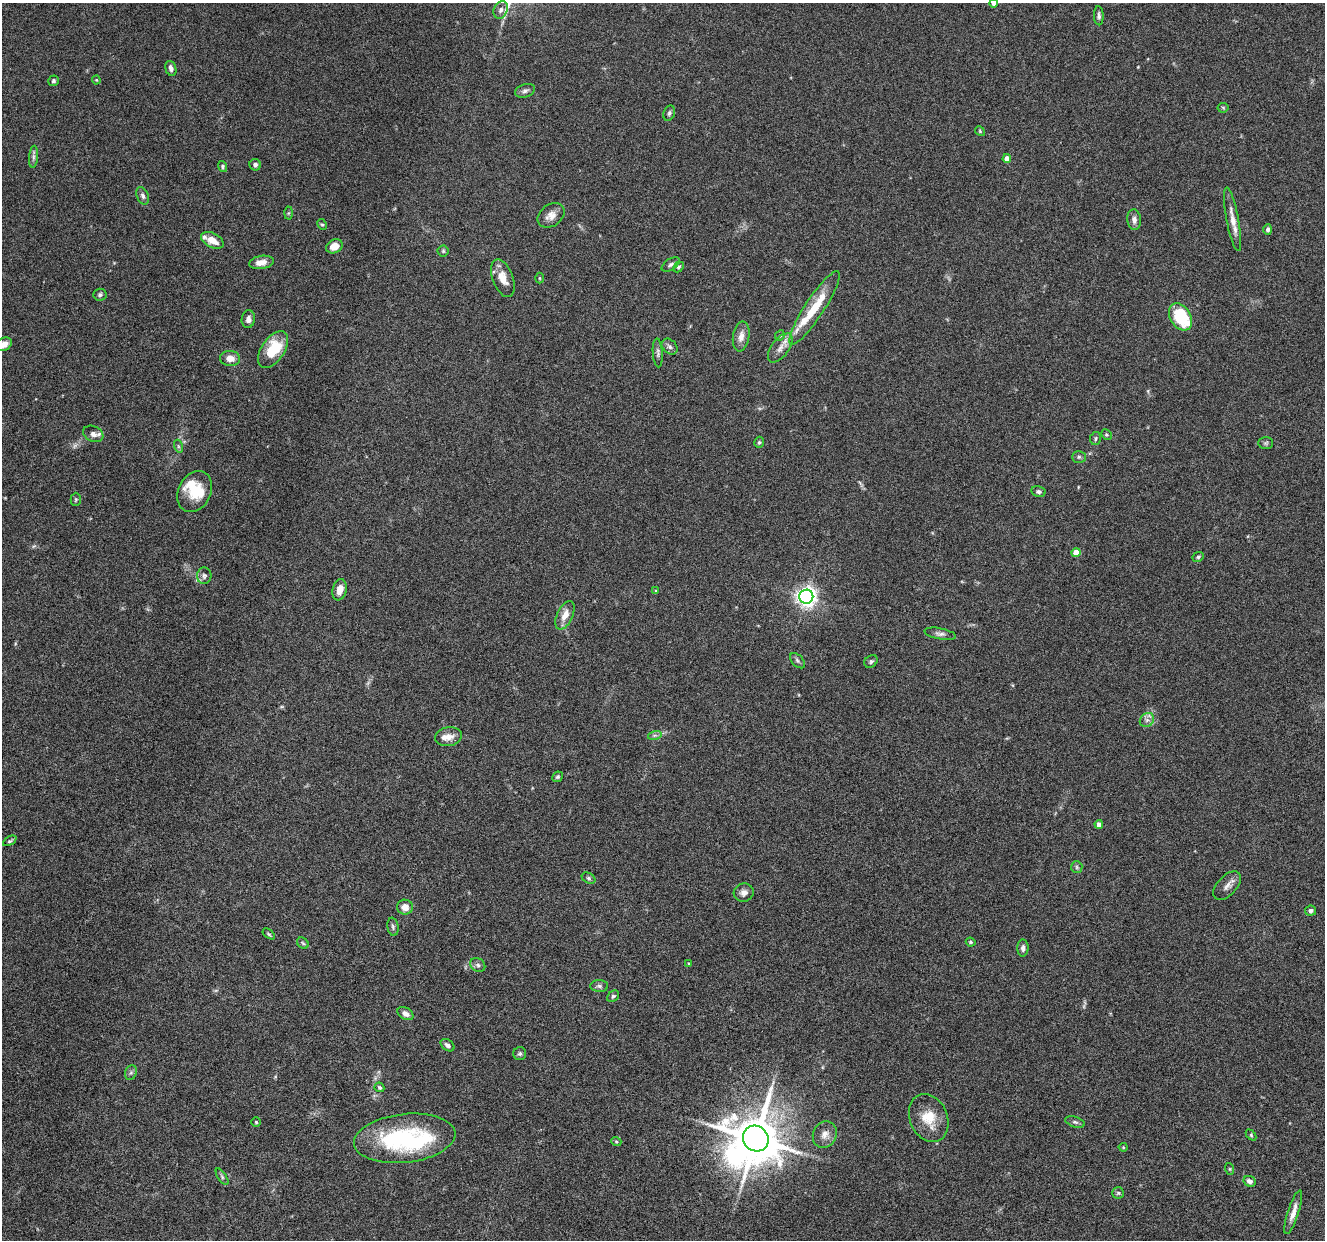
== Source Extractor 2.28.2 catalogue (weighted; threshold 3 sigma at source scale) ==
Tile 7 of 4 x 4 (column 3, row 2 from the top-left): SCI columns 2652-3974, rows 2740-3977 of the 5302 x 5350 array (HDU 1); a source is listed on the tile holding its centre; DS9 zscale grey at full resolution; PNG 1327 x 1242 px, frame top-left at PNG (2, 3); each listed source drawn as its Kron ellipse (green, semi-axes under 4 px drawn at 4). Nothing masked; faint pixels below the display range render black.
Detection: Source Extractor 2.28.2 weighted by HDU 2 'WHT'; one run over the whole footprint, this tile lists its part. Background 0.0882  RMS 0.0047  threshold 0.0192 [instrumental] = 3 sigma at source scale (4.09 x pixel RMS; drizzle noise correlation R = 1.36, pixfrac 0.8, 0.05/0.05 arcsec/px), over >= 5 px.
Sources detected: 111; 2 too faint to see at this stretch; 3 inside a brighter object's white glare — neither listed nor drawn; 5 inside a brighter listed object's ellipse — not listed separately; the other 101 listed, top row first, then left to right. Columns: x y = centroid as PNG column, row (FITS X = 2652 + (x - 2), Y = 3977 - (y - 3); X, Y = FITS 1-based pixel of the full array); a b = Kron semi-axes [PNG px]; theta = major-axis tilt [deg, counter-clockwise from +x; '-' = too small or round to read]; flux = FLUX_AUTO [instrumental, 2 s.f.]
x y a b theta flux
993 3 4 4 - 1.2
501 10 9 6 65 1.5
1099 16 10 5 -87 1.1
171 68 8 5 -73 1.7
96 80 4 4 - 0.4
53 81 5 5 - 0.73
525 91 10 6 17 1.4
1223 108 5 5 - 0.57
669 113 8 5 70 0.97
980 131 5 4 - 0.46
33 157 11 4 85 1.1
1007 158 4 4 - 2.9
255 165 6 5 - 1.2
222 167 6 4 -71 0.74
143 196 9 5 -68 1.3
288 213 6 4 88 0.59
551 215 15 10 36 3.4
1233 219 32 6 -79 4.7
1134 220 10 7 -85 2
322 224 5 4 - 0.63
1268 229 5 4 - 1.1
212 240 12 7 -28 4.5
334 246 8 6 29 4.2
443 251 5 5 - 0.66
261 262 12 6 8 3.4
671 264 10 5 32 1.2
678 267 6 4 48 0.71
503 278 20 10 -70 5.5
540 278 5 3 - 0.39
100 295 6 6 - 0.92
814 308 43 9 57 15
1180 317 15 10 -58 24
248 319 9 6 82 1.9
741 336 15 8 80 3.4
780 336 5 4 - 0.63
4 344 8 6 33 3.1
670 347 9 6 -45 1.3
780 348 17 8 53 3.4
273 350 21 11 56 14
658 353 14 5 -86 1.3
230 358 10 7 -4 3.4
93 434 10 7 -23 2.3
1106 435 6 4 -44 0.58
1095 439 6 5 - 0.77
759 442 6 4 74 0.75
1266 443 7 6 - 0.8
178 446 6 4 -72 0.69
1079 457 7 6 - 0.93
195 492 21 16 63 9.2
1038 492 7 5 -13 1
76 499 7 5 89 0.66
1076 552 4 4 - 7.7
1198 557 6 5 - 0.7
204 576 8 7 - 1.5
340 590 11 7 77 3.5
656 591 4 4 - 0.52
806 597 7 7 - 230
565 615 15 8 65 4.4
940 634 16 5 -10 1.5
797 661 9 5 -46 1
871 661 7 5 40 0.83
1147 720 8 6 44 1.6
655 735 7 4 18 0.89
448 737 13 9 9 3.5
557 777 6 5 - 0.73
1099 824 4 4 - 2.4
10 841 7 3 30 0.69
1077 867 6 5 - 0.81
588 878 7 5 -28 0.84
1227 886 17 9 46 2.7
744 893 10 9 - 2.1
405 907 8 7 - 3.6
1311 911 5 5 - 1.6
393 927 9 5 -80 1.1
269 934 7 3 -36 0.59
971 942 5 3 - 0.53
303 943 6 5 - 0.73
1023 948 8 5 88 1.3
689 963 4 3 - 0.35
478 965 8 6 -33 1.1
599 986 9 6 -2 1.1
613 996 7 5 43 0.79
405 1013 8 6 -31 2
447 1045 8 5 -36 1.3
520 1054 6 6 - 0.92
131 1073 7 5 68 0.96
379 1087 5 4 - 0.83
929 1118 25 18 -66 9.9
256 1122 5 5 - 0.55
1075 1122 10 5 -18 1.1
825 1135 14 11 64 3.4
1251 1135 6 4 -47 0.52
405 1138 51 24 6 50
756 1139 13 12 - 2100
616 1141 5 3 - 0.42
1123 1147 4 4 - 0.42
1230 1169 6 4 -71 0.44
222 1177 9 4 -57 0.85
1249 1181 6 5 - 1.8
1118 1193 6 6 - 0.69
1293 1212 23 5 72 3.6
Isophote crosses this tile's border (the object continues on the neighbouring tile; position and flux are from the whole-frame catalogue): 2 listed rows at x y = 993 3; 4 344